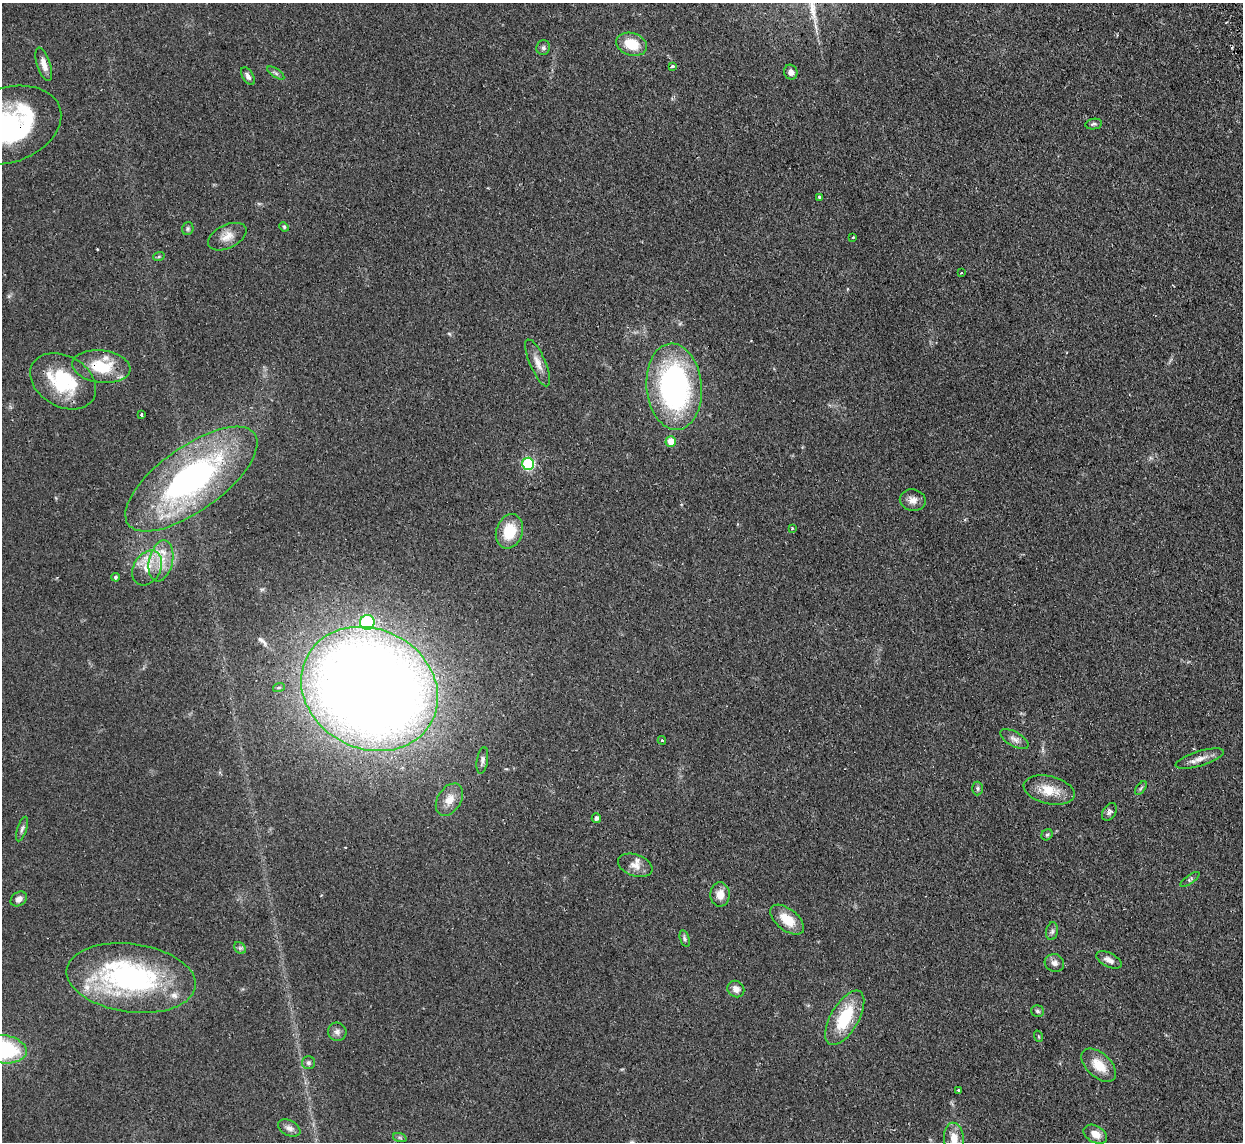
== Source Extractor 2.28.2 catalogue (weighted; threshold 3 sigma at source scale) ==
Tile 10 of 4 x 4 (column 2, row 3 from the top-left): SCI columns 1275-2515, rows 1302-2441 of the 5029 x 5001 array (HDU 1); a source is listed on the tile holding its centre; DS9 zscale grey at full resolution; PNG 1245 x 1144 px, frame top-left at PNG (2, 3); each listed source drawn as its Kron ellipse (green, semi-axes under 4 px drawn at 4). Shown black and unused: <1% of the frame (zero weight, under 2 of 3 exposures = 4% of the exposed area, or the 3 px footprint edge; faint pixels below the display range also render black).
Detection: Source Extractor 2.28.2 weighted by HDU 2 'WHT'; one run over the whole footprint, this tile lists its part. Background 0.095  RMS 0.0059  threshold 0.0263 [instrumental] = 3 sigma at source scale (4.5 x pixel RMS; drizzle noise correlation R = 1.50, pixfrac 1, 0.05/0.05 arcsec/px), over >= 5 px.
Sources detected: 77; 1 inside a brighter object's white glare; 2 cosmic-ray / hot-pixel residue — neither listed nor drawn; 5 inside a brighter listed object's ellipse — not listed separately; the other 69 listed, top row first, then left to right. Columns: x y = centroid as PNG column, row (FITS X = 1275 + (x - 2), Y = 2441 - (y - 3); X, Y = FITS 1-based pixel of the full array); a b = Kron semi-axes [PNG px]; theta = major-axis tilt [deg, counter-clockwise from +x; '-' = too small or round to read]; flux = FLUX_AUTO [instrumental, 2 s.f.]
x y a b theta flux
631 44 16 11 -18 14
543 48 7 6 - 1.4
44 64 17 6 -73 4.7
672 66 4 3 - 1.8
791 72 7 6 - 3
276 73 10 4 -34 1.3
248 76 10 5 -57 2.3
1094 124 8 5 10 1.2
8 125 54 37 19 120
819 197 3 3 - 1.2
284 227 5 4 - 0.76
188 229 6 5 - 1
227 237 20 11 25 6.4
853 237 3 3 - 0.83
159 256 6 3 20 0.69
961 273 3 3 - 1.8
538 363 25 8 -66 5.6
101 367 29 16 -7 21
63 381 35 25 -31 37
674 387 43 27 -85 140
142 415 3 3 - 2.5
671 441 5 5 - 9.8
528 464 6 6 - 56
191 479 78 32 36 160
913 500 13 10 -11 4.2
792 528 3 3 - 0.52
509 531 17 13 71 18
161 561 21 12 77 11
147 568 19 13 59 10
115 577 4 4 - 1.1
367 622 7 7 - 40
279 687 6 4 19 0.86
370 689 70 59 -27 1200
1014 739 16 7 -29 3.1
662 740 4 3 - 0.74
1200 759 25 7 17 5.1
482 760 13 5 81 2.1
978 788 7 5 89 1.1
1141 788 8 4 53 1
1049 790 26 13 -13 12
449 800 17 11 58 7.3
1109 812 10 6 58 1.9
596 818 5 4 - 2
22 829 13 4 71 1.8
1047 835 6 5 - 0.99
635 865 18 10 -19 5.6
1190 879 11 4 36 1.1
720 894 12 9 87 5.7
19 899 9 6 37 3.1
787 920 20 10 -39 12
1052 931 9 6 80 1.7
685 939 9 4 -74 1.3
240 948 6 5 - 1.2
1109 960 14 7 -25 3.4
1054 963 10 8 -18 2.9
131 978 65 34 -8 120
736 989 9 8 - 3.4
1038 1011 6 5 - 1.3
845 1018 30 14 60 28
337 1032 9 9 - 2.5
1038 1036 6 3 -70 0.66
3 1049 24 14 -7 60
308 1063 6 6 - 1.3
1099 1065 21 12 -43 11
958 1090 3 2 - 0.85
289 1128 12 7 -27 2.8
1095 1134 12 8 -29 5.6
400 1138 7 4 -19 1
954 1139 16 10 -87 8.4
Overlapping masked pixels (flux is a lower limit): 2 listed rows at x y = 8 125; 101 367
Isophote crosses this tile's border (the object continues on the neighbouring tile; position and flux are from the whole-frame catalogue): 3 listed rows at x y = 8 125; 3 1049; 954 1139